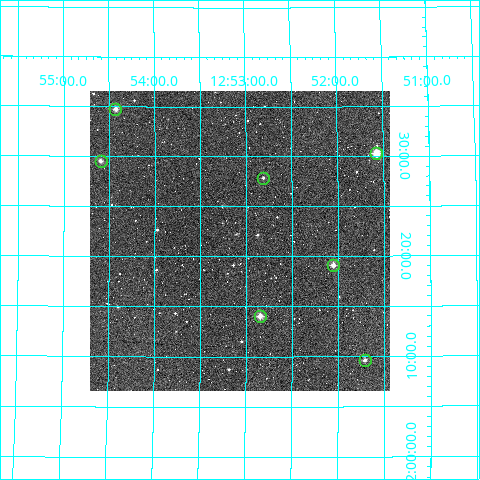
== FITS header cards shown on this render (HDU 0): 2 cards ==
NAXIS1  =                  300
NAXIS2  =                  300

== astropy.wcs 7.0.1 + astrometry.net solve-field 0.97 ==
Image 300 x 300 px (HDU 0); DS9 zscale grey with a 90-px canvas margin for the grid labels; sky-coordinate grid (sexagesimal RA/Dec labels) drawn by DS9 from the SOLVED WCS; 7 Tycho-2 reference stars matched to detected sources circled (green)
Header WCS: RA---TAN/DEC--TAN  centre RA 12:53:04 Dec +52:22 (193.27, +52.36 deg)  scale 6 arcsec/px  FOV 30.0' x 30.0'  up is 0 deg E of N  parity normal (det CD < 0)
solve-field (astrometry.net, Tycho-2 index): VERIFIED the header's WCS against the Tycho-2 star catalogue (verified at 2 index scales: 7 matches each, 0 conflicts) and refined it, rather than solving blind
Solved WCS: RA---TAN-SIP/DEC--TAN-SIP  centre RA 12:53:04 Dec +52:22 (193.27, +52.36 deg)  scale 6 arcsec/px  FOV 30.0' x 30.0'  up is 0 deg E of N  parity normal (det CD < 0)
The solver's refit moves the header's centre by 0.4 arcsec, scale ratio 0.9993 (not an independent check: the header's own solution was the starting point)
Tycho-2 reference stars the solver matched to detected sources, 7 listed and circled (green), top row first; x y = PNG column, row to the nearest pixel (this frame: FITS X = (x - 90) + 1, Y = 300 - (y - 91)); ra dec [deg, ICRS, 3 dp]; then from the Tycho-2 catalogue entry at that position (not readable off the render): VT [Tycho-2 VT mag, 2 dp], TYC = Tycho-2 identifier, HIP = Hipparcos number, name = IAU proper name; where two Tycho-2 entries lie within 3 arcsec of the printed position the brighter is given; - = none
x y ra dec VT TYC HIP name
115 109 193.607 +52.579 11.04 3842-1142-1 - -
376 153 192.892 +52.505 9.66 3842-937-1 62754 -
101 161 193.649 +52.492 11.03 3461-575-1 - -
263 178 193.202 +52.465 12.25 3461-931-1 - -
333 265 193.014 +52.319 10.61 3461-1182-1 - -
260 316 193.212 +52.234 10.73 3461-1078-1 - -
365 360 192.928 +52.160 11.68 3461-1168-1 - -